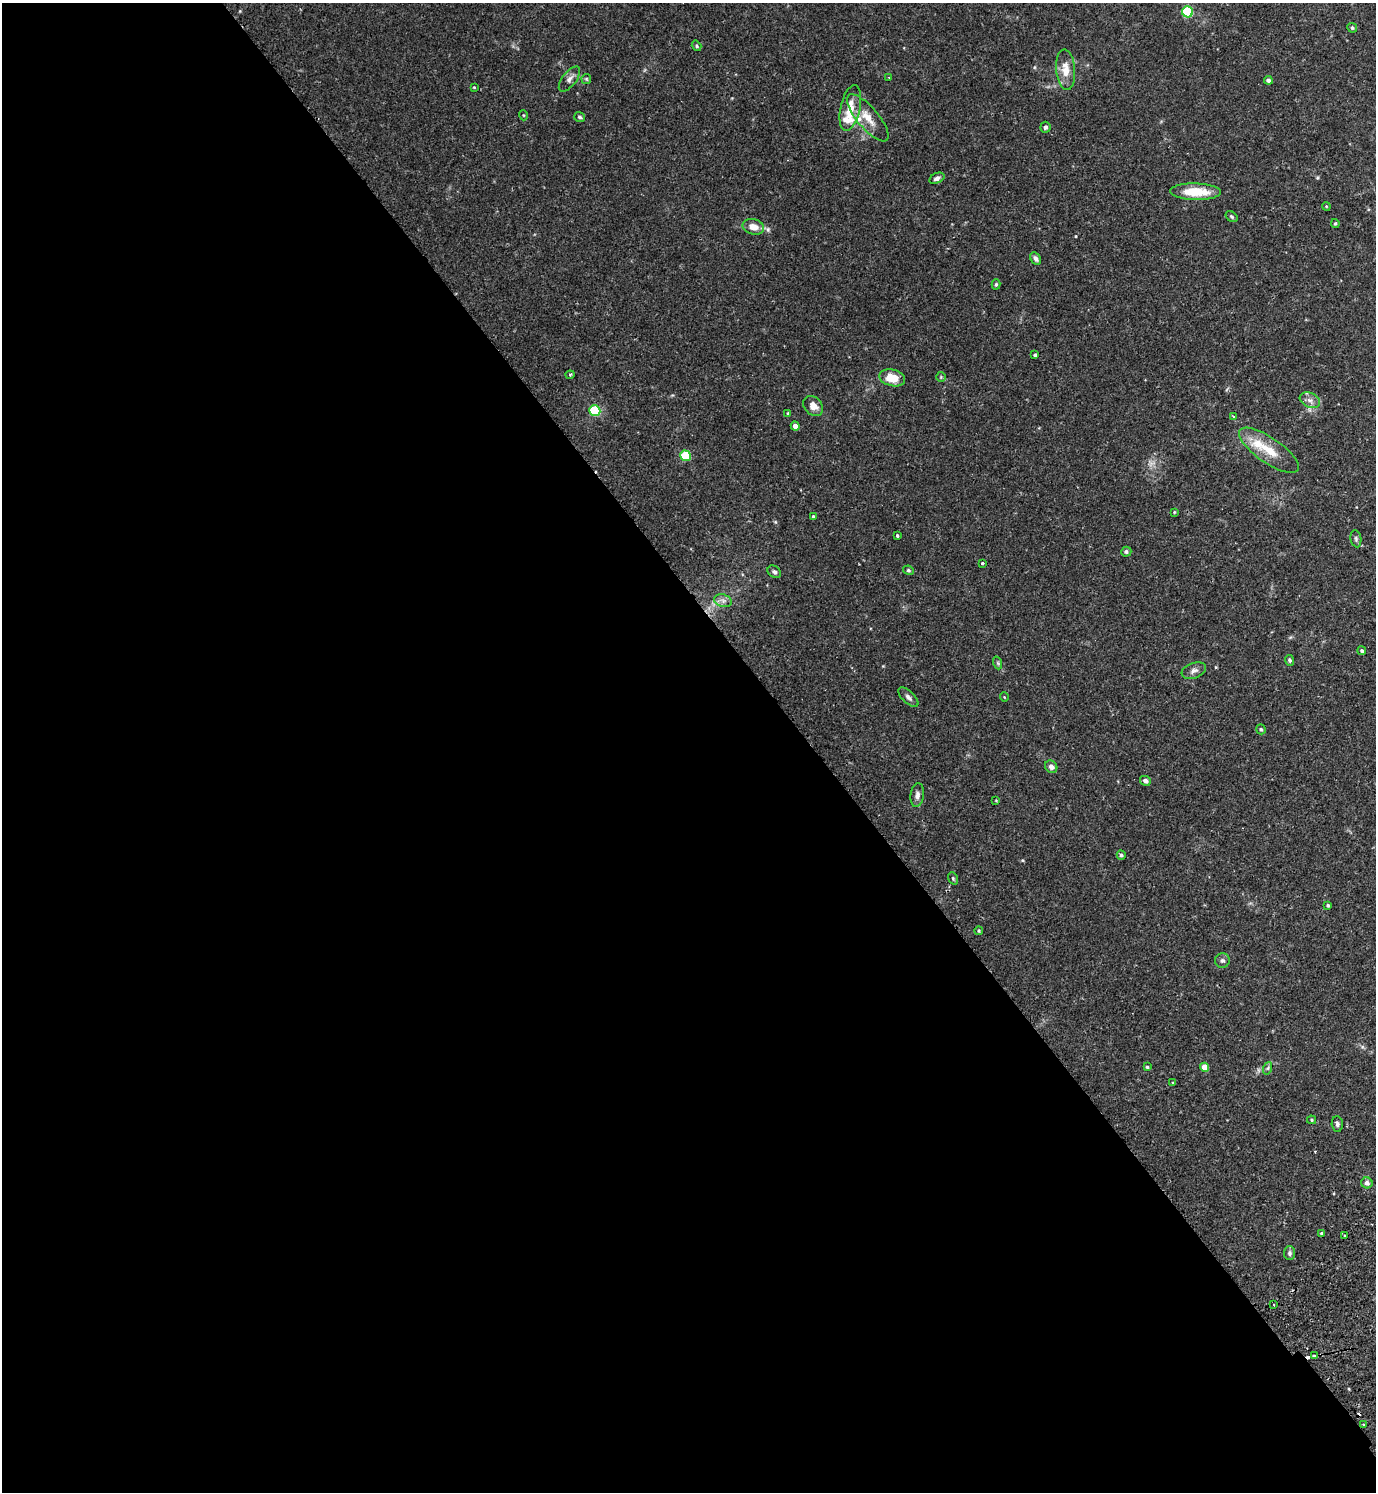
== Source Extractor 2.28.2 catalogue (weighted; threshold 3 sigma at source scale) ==
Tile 9 of 4 x 4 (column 1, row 3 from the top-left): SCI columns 202-1575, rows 1540-3029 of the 6040 x 6056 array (HDU 1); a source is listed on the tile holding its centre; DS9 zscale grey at full resolution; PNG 1378 x 1494 px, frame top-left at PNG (2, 3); each listed source drawn as its Kron ellipse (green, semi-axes under 4 px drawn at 4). Shown black and unused: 59% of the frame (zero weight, under 2 of 3 exposures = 3% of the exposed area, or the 3 px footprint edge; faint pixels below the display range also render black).
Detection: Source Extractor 2.28.2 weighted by HDU 2 'WHT'; one run over the whole footprint, this tile lists its part. Background 0.0354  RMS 0.0034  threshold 0.0155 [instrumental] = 3 sigma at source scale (4.5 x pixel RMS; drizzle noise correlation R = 1.50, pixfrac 1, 0.05/0.05 arcsec/px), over >= 5 px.
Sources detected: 79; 1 too faint to see at this stretch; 3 cosmic-ray / hot-pixel residue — neither listed nor drawn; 3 inside a brighter listed object's ellipse — not listed separately; the other 72 listed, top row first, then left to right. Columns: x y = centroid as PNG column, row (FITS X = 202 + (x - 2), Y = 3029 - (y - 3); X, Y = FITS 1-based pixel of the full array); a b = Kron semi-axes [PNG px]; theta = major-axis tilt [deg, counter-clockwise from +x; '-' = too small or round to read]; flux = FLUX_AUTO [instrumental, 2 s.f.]
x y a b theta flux
1188 12 5 5 - 29
1352 28 5 5 - 0.56
697 46 5 4 - 0.52
1066 70 20 9 -85 4.6
889 77 3 2 - 0.26
569 79 15 7 52 1.7
586 79 5 4 - 0.4
1268 80 4 4 - 1
474 87 4 4 - 0.29
850 108 23 9 77 5.5
523 115 5 3 - 0.3
579 117 5 4 - 0.67
868 118 29 10 -50 5.4
1045 127 5 5 - 0.94
937 178 8 5 25 1.3
1195 192 25 8 -1 9.9
1326 206 4 3 - 0.28
1231 217 6 4 -35 0.51
1335 223 4 3 - 0.46
753 227 11 7 -14 3.4
1036 259 7 5 -59 1.1
996 284 5 4 - 0.47
1035 355 3 3 - 0.49
570 375 4 4 - 0.38
941 377 5 5 - 0.45
892 378 13 8 -14 5.9
1310 400 10 7 -23 1.7
813 406 11 8 -44 2.9
595 411 6 5 - 26
788 413 3 3 - 0.47
1233 417 4 3 - 0.85
795 426 4 4 - 1.8
1269 450 35 12 -35 8.5
685 456 5 5 - 20
1174 512 4 4 - 0.32
813 517 3 3 - 0.86
897 535 3 3 - 0.52
1356 539 8 5 -80 0.75
1126 552 5 5 - 0.64
982 563 3 3 - 0.43
908 570 5 4 - 0.57
774 572 7 5 -37 0.8
723 601 9 6 -17 1.4
1362 651 4 4 - 0.65
1289 660 5 4 - 0.61
998 663 6 4 -71 0.49
1194 671 13 7 20 1.5
908 697 12 6 -43 1.3
1004 697 5 3 - 0.23
1261 729 5 4 - 0.63
1051 767 7 5 -45 1.4
1145 781 5 4 - 1.4
917 795 12 6 83 1.5
996 800 3 3 - 0.25
1121 855 4 4 - 0.65
953 878 6 4 -69 0.49
1328 905 3 3 - 0.48
979 931 4 3 - 0.38
1222 960 7 7 - 0.95
1147 1067 4 4 - 0.46
1205 1067 5 4 - 4.7
1268 1068 6 4 71 0.52
1173 1083 3 3 - 0.52
1312 1120 4 4 - 0.41
1337 1124 8 5 -86 0.86
1367 1183 6 5 - 1.2
1321 1233 3 3 - 0.44
1345 1235 3 3 - 0.6
1290 1253 7 5 89 0.79
1274 1305 3 2 - 0.48
1314 1356 3 3 - 0.89
1364 1425 3 3 - 0.77